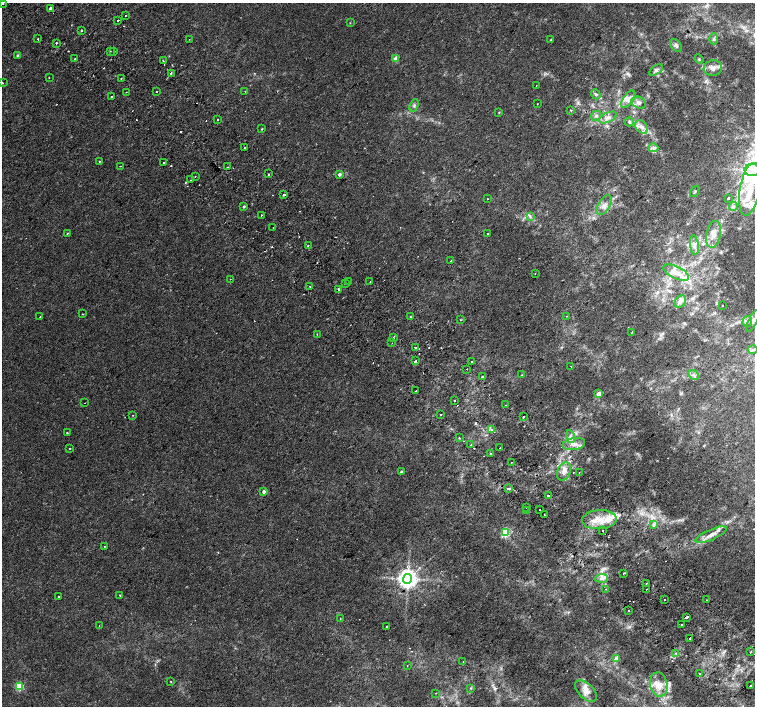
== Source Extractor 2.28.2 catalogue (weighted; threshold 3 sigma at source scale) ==
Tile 6 of 4 x 4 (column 2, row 2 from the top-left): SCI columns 1550-3054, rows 3012-4418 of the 6115 x 6087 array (HDU 1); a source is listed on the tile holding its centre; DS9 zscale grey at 2 x 2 block average (1 PNG px = mean of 2 x 2 image px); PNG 757 x 708 px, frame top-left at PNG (2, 3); each listed source drawn as its Kron ellipse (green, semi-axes under 4 px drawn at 4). Shown black and unused: <1% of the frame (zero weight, under 2 of 3 exposures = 3% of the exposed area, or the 3 px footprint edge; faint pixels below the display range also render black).
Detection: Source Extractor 2.28.2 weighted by HDU 2 'WHT'; one run over the whole footprint, this tile lists its part. Background 0.00425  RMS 0.0025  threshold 0.011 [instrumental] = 3 sigma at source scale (4.5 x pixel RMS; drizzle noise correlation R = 1.50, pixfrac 1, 0.0396/0.0396 arcsec/px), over >= 5 px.
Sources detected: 194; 20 cosmic-ray / hot-pixel residue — neither listed nor drawn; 9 inside a brighter listed object's ellipse — not listed separately; the other 165 listed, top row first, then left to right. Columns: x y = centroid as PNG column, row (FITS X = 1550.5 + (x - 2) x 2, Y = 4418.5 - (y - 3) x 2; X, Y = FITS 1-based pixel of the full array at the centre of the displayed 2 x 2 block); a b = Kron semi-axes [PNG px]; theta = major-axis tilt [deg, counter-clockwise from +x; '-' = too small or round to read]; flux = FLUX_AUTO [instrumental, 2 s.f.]
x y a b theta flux
3 4 2 2 - 4
50 8 3 2 - 2.8
126 16 2 2 - 0.43
118 20 2 2 - 1.2
350 23 3 2 - 0.26
81 30 2 2 - 1.7
38 39 2 2 - 2
189 39 2 2 - 0.17
714 39 5 3 - 0.87
551 40 2 2 - 0.52
56 43 2 2 - 1.4
676 45 7 5 -51 1.4
110 51 2 2 - 0.28
113 52 2 2 - 0.28
18 55 3 2 - 0.53
396 58 3 3 - 7.1
75 59 2 2 - 0.27
699 59 4 3 - 0.54
163 61 2 2 - 0.92
713 68 9 8 - 3.4
656 70 7 3 34 1.2
171 73 2 2 - 1.3
49 78 2 2 - 0.55
121 78 2 2 - 0.3
2 83 2 2 - 0.59
536 86 2 2 - 0.19
157 91 2 2 - 0.43
245 91 2 2 - 0.3
126 92 2 2 - 0.19
596 94 5 3 - 0.85
112 97 2 2 - 1.3
628 99 10 5 54 2.9
639 103 7 5 -23 2.3
537 104 2 2 - 0.18
414 105 6 3 67 1
571 110 3 2 - 0.62
499 112 3 2 - 0.35
596 116 5 4 - 1.5
608 117 10 5 23 2.6
218 119 2 2 - 0.91
629 122 4 4 - 0.91
641 127 8 5 -50 2.8
262 129 3 2 - 0.45
245 148 2 2 - 1.4
653 148 5 4 - 1.5
99 161 2 2 - 0.31
163 163 2 2 - 1.1
120 166 2 2 - 0.5
227 167 2 2 - 0.42
752 170 8 6 -1 390
269 174 2 2 - 1.1
340 174 3 2 - 1.7
195 176 2 2 - 0.29
191 180 2 2 - 0.26
750 189 27 10 80 15
695 191 6 3 55 0.66
284 195 2 2 - 17
728 198 2 2 - 0.48
487 199 2 2 - 0.48
604 205 11 6 58 3.5
244 206 3 2 - 1.1
733 206 5 3 - 0.82
262 215 4 2 - 0.42
530 216 4 2 - 0.59
273 228 2 2 - 0.65
67 233 2 2 - 0.39
487 233 2 2 - 0.38
713 234 13 7 78 4.3
308 245 2 2 - 0.4
694 245 10 4 -82 2.1
451 261 2 2 - 0.29
676 272 14 6 -26 5.1
535 273 2 2 - 0.23
230 279 2 2 - 0.17
349 282 2 2 - 1.9
370 282 2 2 - 0.28
345 283 2 2 - 0.3
309 286 2 2 - 0.51
338 289 2 2 - 1.9
680 301 6 5 - 1.9
722 305 2 2 - 0.56
82 314 2 2 - 0.37
566 316 2 2 - 0.25
40 317 2 2 - 0.51
411 317 2 2 - 1.2
460 320 3 2 - 0.43
747 321 5 4 - 1.5
753 321 11 4 65 2
632 332 2 2 - 0.3
317 334 2 2 - 0.4
394 338 2 2 - 0.69
392 343 2 2 - 0.3
416 348 2 2 - 3.7
753 350 5 3 - 1
415 361 2 2 - 1.9
471 362 2 2 - 1.7
571 366 2 2 - 0.41
467 369 2 2 - 0.18
522 375 2 2 - 0.63
693 375 6 2 -40 0.95
483 377 2 2 - 10
416 391 2 2 - 1.2
599 394 3 2 - 6
454 400 2 2 - 0.49
85 403 2 2 - 0.15
506 405 2 2 - 0.59
441 414 2 2 - 0.32
133 415 2 2 - 0.22
523 417 2 2 - 0.93
492 430 4 3 - 1.1
67 433 2 2 - 0.4
570 437 6 3 -79 1.6
459 438 2 2 - 0.55
574 444 11 6 9 4
471 445 2 2 - 0.84
70 448 2 2 - 0.66
500 448 2 2 - 0.86
491 454 2 2 - 0.5
511 462 2 2 - 0.26
401 472 2 2 - 1.1
564 472 9 6 69 3.5
579 472 2 2 - 1
508 488 3 2 - 8.2
264 491 2 2 - 2.4
548 495 2 2 - 0.93
526 508 2 2 - 2.2
527 510 2 2 - 0.29
540 510 2 2 - 0.68
544 515 2 2 - 0.43
599 520 17 9 4 9.9
654 524 4 3 - 0.95
603 531 2 2 - 2
505 532 3 3 - 25
711 535 17 5 24 4.5
104 546 3 2 - 0.37
624 573 2 2 - 0.78
602 578 6 2 4 1.3
408 579 5 4 - 420
646 583 2 2 - 0.82
606 589 2 2 - 0.35
646 589 2 2 - 0.19
120 595 2 2 - 0.95
59 597 2 2 - 0.43
665 599 2 2 - 0.8
706 600 2 2 - 0.27
629 610 2 2 - 1.1
686 617 2 2 - 12
340 618 2 2 - 0.41
681 625 2 2 - 0.82
99 626 2 2 - 0.22
386 627 2 2 - 1.1
690 638 2 2 - 2.9
751 652 2 2 - 2.2
676 653 3 3 - 0.63
616 659 3 2 - 7.7
463 661 2 2 - 0.24
407 665 2 2 - 0.26
699 673 2 2 - 0.71
171 681 2 2 - 0.71
659 684 12 8 -79 5.7
751 685 2 2 - 0.84
19 686 3 3 - 31
471 688 3 3 - 0.49
586 691 13 7 -44 4.3
436 693 2 2 - 0.27
Overlapping masked pixels (flux is a lower limit): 1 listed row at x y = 508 488
Isophote crosses this tile's border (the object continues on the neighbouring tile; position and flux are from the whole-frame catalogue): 4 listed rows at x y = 3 4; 752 170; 750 189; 753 321
Diffuse or blended objects may show on this block-average render without a row.